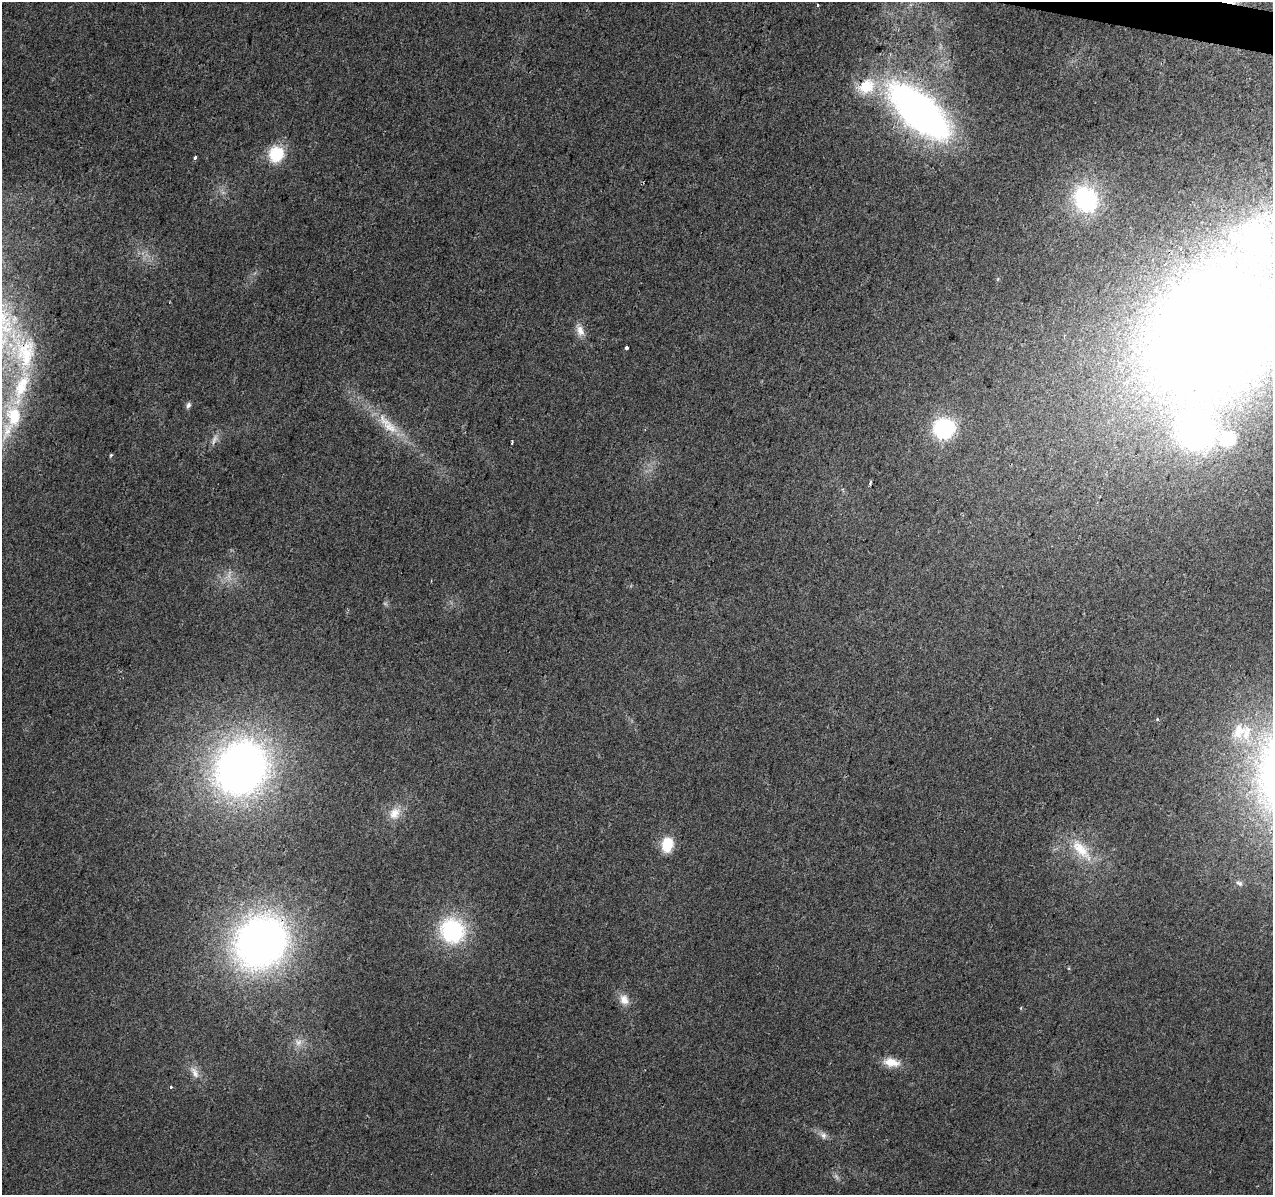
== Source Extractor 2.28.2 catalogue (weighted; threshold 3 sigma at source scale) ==
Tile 10 of 4 x 4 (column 2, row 3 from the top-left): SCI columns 1278-2548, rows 1477-2669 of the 5090 x 5277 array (HDU 1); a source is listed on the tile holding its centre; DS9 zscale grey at full resolution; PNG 1275 x 1197 px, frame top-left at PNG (2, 2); no overlay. Shown black and unused: <1% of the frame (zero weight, under 2 of 3 exposures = <1% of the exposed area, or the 3 px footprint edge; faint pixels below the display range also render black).
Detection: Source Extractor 2.28.2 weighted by HDU 2 'WHT'; one run over the whole footprint, this tile lists its part. Background 0.0226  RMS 0.006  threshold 0.0272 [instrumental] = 3 sigma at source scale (4.5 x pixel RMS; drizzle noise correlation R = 1.50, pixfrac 1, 0.0396/0.0396 arcsec/px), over >= 5 px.
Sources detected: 42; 2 too faint to see at this stretch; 1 cosmic-ray / hot-pixel residue — not listed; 6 inside a brighter listed object's ellipse — not listed separately; the other 33 listed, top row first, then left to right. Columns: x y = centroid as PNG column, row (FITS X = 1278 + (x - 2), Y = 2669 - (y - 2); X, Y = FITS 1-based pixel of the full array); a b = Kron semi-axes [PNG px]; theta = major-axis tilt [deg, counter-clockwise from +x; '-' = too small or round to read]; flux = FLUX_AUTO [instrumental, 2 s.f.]
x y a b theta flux
818 5 3 3 - 0.9
867 86 23 19 36 20
919 111 54 25 -43 360
276 154 17 16 - 24
195 158 3 3 - 1.6
1086 199 22 18 -61 81
580 330 17 9 -68 5.7
1213 335 124 94 49 1300
627 348 4 3 - 2.5
25 353 48 31 -89 57
188 405 7 5 57 2.3
14 416 26 19 -86 24
388 425 43 14 -46 20
944 428 17 16 - 61
214 439 17 6 67 3.4
1228 439 13 12 - 27
512 442 4 2 - 0.99
111 455 5 3 - 0.73
1157 719 4 4 - 0.76
1239 731 24 17 59 15
241 768 49 43 55 360
394 813 20 14 53 9.7
667 845 14 11 79 18
1081 849 38 15 -48 19
1239 883 10 6 -24 1.8
452 931 21 20 - 72
261 942 48 42 48 340
624 1000 15 12 -61 6.4
298 1042 12 9 -38 5
891 1062 21 11 -10 9.5
195 1073 18 8 -64 5.1
171 1087 3 3 - 4
823 1135 12 8 -60 3.3
Overlapping masked pixels (flux is a lower limit): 4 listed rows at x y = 919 111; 1213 335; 25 353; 261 942
Isophote crosses this tile's border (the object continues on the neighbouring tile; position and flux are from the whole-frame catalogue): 2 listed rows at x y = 1213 335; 25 353